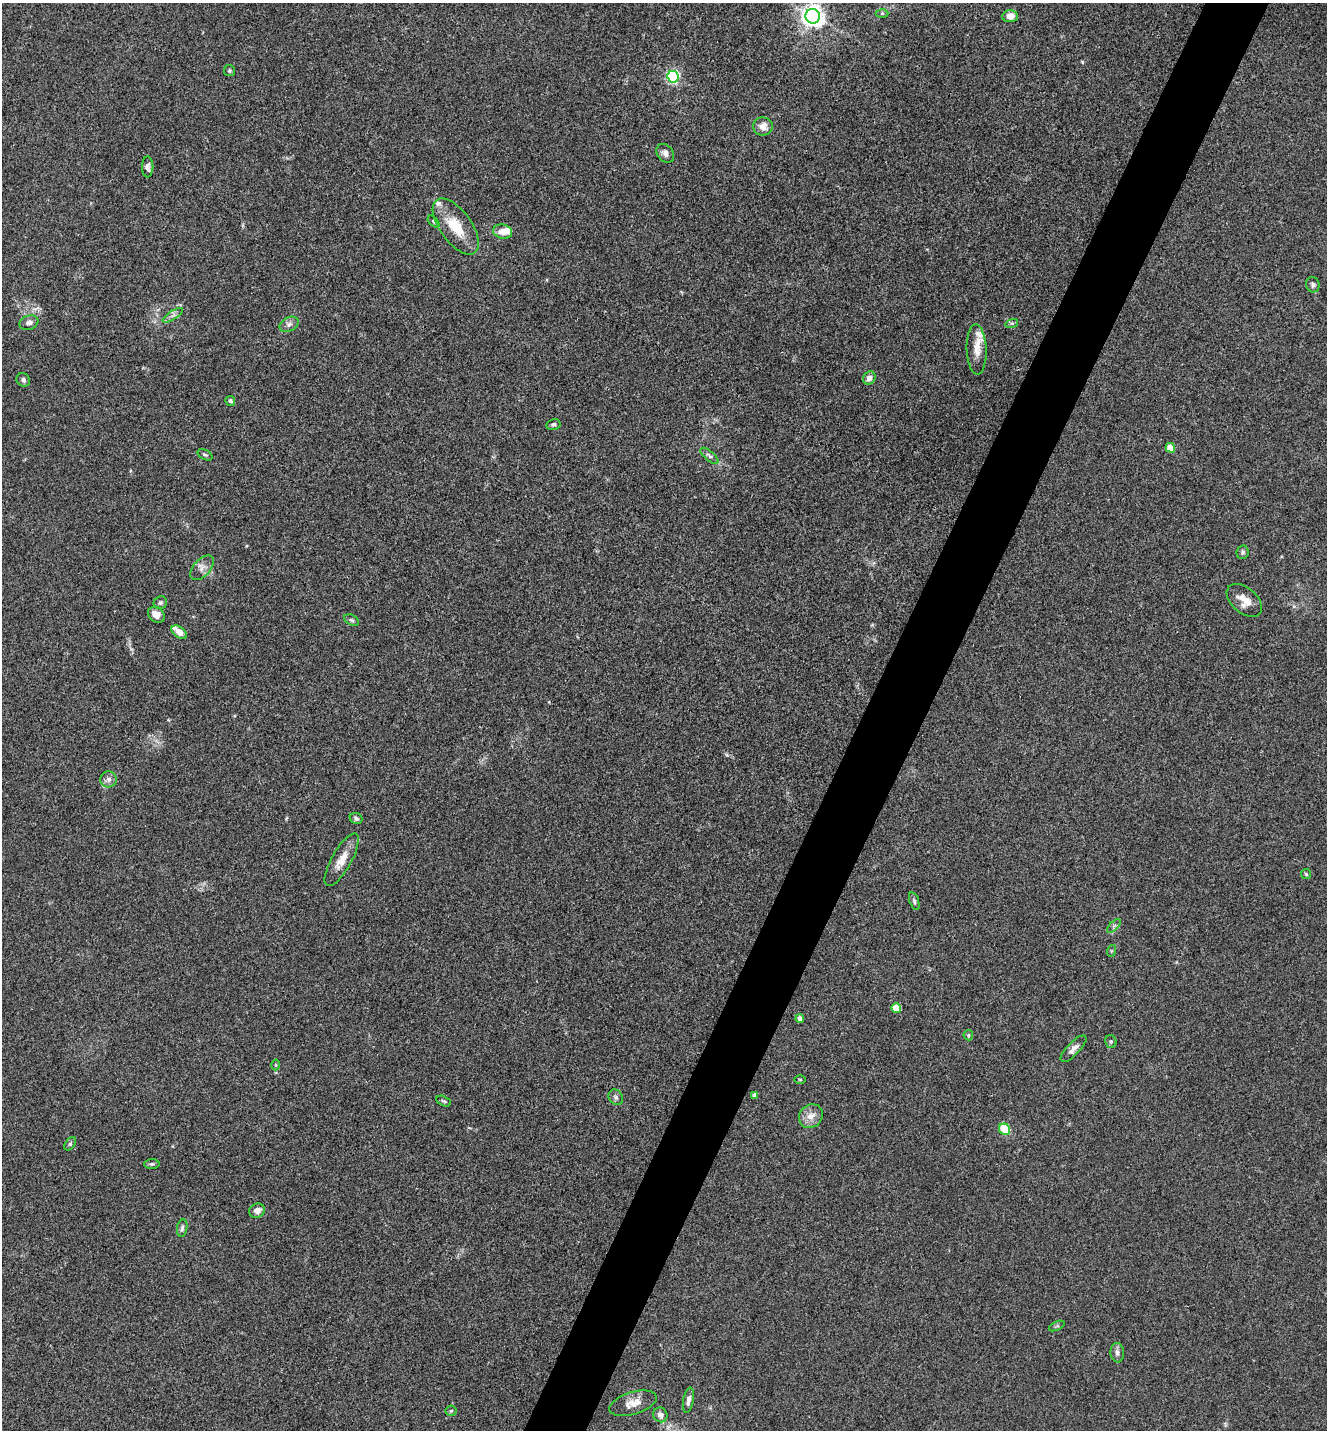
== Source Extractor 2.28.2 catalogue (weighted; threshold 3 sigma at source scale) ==
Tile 10 of 4 x 4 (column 2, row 3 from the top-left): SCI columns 1608-2932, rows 1431-2858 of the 5726 x 5715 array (HDU 1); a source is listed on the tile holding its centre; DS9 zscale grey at full resolution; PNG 1329 x 1432 px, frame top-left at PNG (2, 3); each listed source drawn as its Kron ellipse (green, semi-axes under 4 px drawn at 4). Shown black and unused: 5% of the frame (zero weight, under 3 of 4 exposures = <1% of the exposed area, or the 3 px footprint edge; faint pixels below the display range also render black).
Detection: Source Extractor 2.28.2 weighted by HDU 2 'WHT'; one run over the whole footprint, this tile lists its part. Background 0.0238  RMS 0.0045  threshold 0.0202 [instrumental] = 3 sigma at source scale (4.5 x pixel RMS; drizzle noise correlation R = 1.50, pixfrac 1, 0.05/0.05 arcsec/px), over >= 5 px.
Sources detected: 64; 4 inside a brighter listed object's ellipse — not listed separately; the other 60 listed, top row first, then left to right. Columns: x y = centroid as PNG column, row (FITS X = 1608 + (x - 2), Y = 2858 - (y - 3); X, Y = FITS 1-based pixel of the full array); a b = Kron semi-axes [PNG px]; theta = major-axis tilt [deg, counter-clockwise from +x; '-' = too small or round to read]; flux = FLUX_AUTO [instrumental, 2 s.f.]
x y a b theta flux
882 13 6 4 0 0.69
813 16 7 7 - 320
1010 16 7 6 - 4
229 71 5 5 - 0.68
673 77 6 5 - 75
763 126 10 9 - 3.7
665 153 10 7 -51 2.1
148 167 10 5 -90 1.5
434 222 7 4 -46 0.68
456 226 32 16 -54 13
503 232 9 7 -10 4.5
1313 285 8 6 -73 1.1
173 315 12 4 32 1.5
29 323 10 7 19 2.2
1012 323 6 4 17 0.73
289 324 10 7 28 1.8
977 349 25 10 -88 5.6
869 378 7 6 - 2.2
23 380 7 6 - 1.2
230 401 5 4 - 1
553 424 7 5 12 0.89
1170 448 5 4 - 7.4
205 455 8 4 -29 0.79
709 456 11 4 -40 1.3
1243 552 7 6 - 0.88
202 568 15 8 47 2.9
1244 600 21 12 -41 5.9
160 603 7 6 - 0.98
156 615 9 7 -41 3.7
352 620 8 5 -26 0.85
179 632 9 5 -36 4.1
109 779 8 8 - 1.9
356 818 6 5 - 0.99
342 860 29 10 60 6.7
1306 874 5 5 - 0.65
914 901 9 4 -72 0.93
1114 926 9 3 45 0.8
1111 951 6 4 71 0.5
896 1008 5 4 - 12
800 1019 4 4 - 2.7
968 1035 5 4 - 0.56
1111 1041 6 5 - 0.74
1073 1049 17 6 46 2.5
276 1065 5 3 - 0.44
800 1080 5 3 - 0.42
755 1095 4 4 - 2
616 1097 8 6 -55 1.2
444 1101 8 4 -26 0.74
811 1116 13 11 46 4.3
1005 1129 6 5 - 18
70 1144 7 5 54 0.82
152 1164 7 5 2 0.85
257 1211 8 7 - 2.9
182 1228 9 5 81 1.1
1057 1326 8 3 25 0.67
1117 1353 10 7 -84 1.6
688 1400 13 5 80 2.1
633 1403 24 11 17 5.4
451 1411 5 5 - 0.63
660 1415 7 7 - 2.7